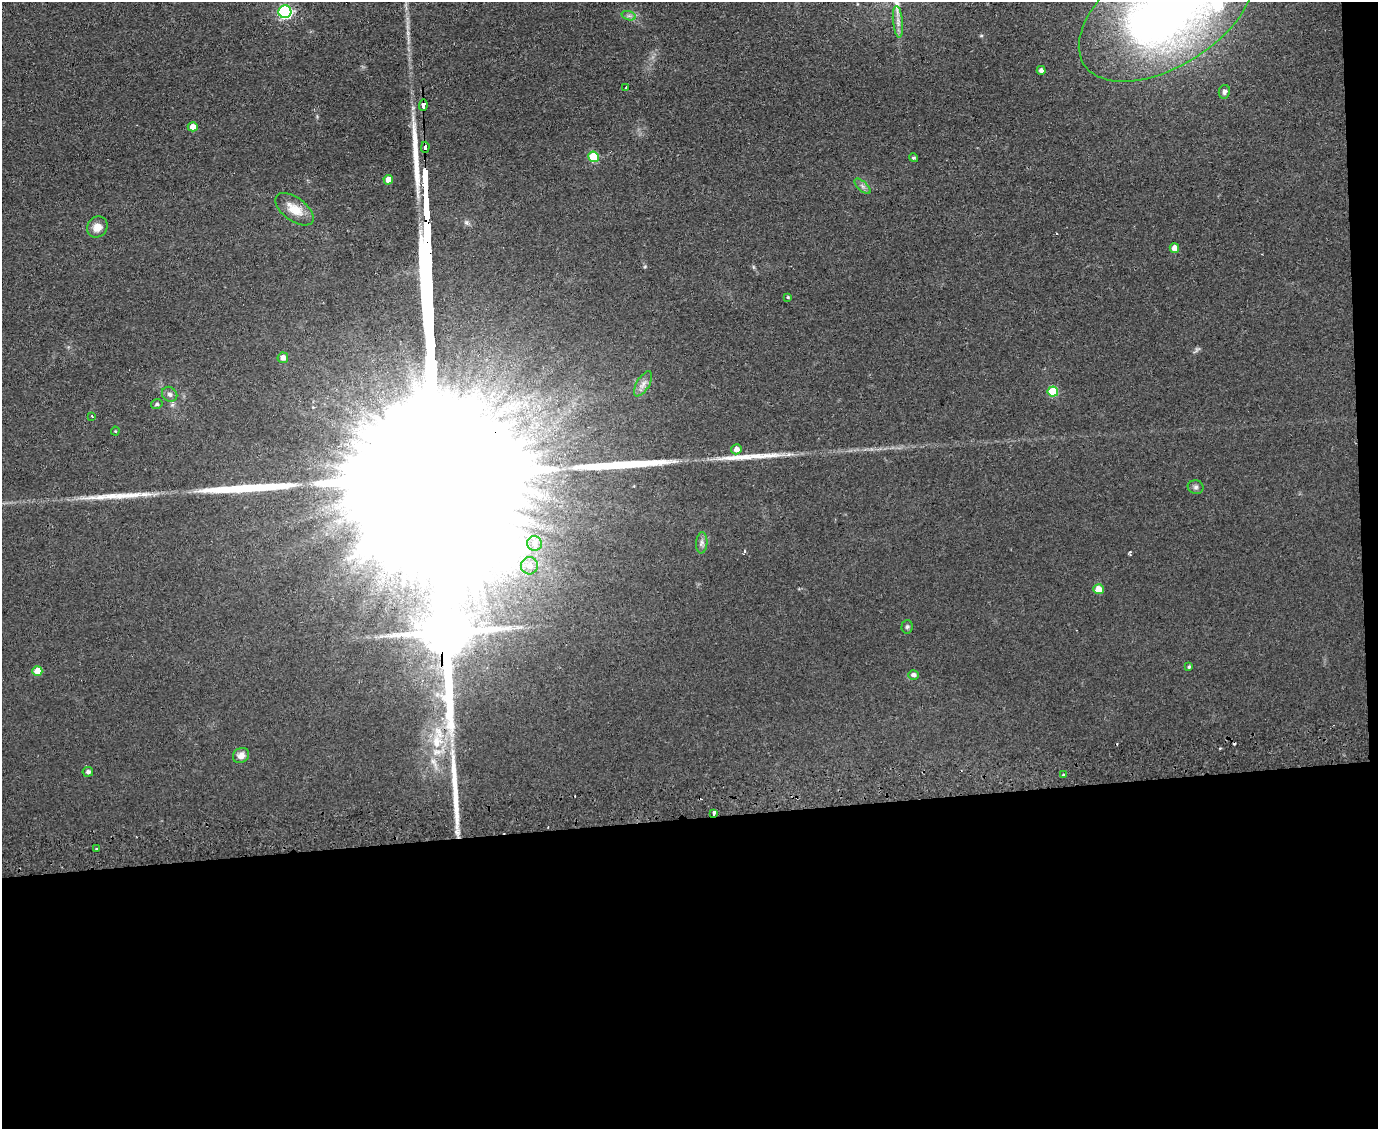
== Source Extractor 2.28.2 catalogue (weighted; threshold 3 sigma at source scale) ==
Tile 12 of 3 x 4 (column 3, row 4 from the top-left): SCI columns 3176-4551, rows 43-1169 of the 4674 x 6921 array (HDU 1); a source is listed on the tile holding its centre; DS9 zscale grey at full resolution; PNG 1380 x 1131 px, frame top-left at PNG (2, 2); each listed source drawn as its Kron ellipse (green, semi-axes under 4 px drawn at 4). Shown black and unused: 29% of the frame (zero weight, under 2 of 3 exposures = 3% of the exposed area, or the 3 px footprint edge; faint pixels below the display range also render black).
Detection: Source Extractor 2.28.2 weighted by HDU 2 'WHT'; one run over the whole footprint, this tile lists its part. Background 0.0634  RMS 0.0089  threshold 0.0401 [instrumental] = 3 sigma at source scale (4.5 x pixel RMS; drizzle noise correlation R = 1.50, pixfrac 1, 0.05/0.05 arcsec/px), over >= 5 px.
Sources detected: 52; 1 too faint to see at this stretch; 1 inside a brighter object's white glare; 2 cosmic-ray / hot-pixel residue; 7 long thin detections or spike segments (spike, bleed or trail) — neither listed nor drawn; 1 inside a brighter listed object's ellipse — not listed separately; the other 40 listed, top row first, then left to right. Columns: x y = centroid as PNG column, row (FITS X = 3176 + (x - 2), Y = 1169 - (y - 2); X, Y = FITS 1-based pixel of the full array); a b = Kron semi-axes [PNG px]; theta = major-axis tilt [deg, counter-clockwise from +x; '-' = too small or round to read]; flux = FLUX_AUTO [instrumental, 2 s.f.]
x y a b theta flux
285 12 6 6 - 170
1167 12 98 54 32 650
629 16 7 4 -18 2.2
898 22 16 5 -84 5
1041 70 4 4 - 3
626 88 3 2 - 2.2
1224 92 7 5 78 2.6
423 105 6 4 87 200
193 127 5 4 - 7.7
425 147 5 3 - 210
593 157 5 5 - 43
914 158 5 4 - 1.6
388 180 5 4 - 9.5
862 186 10 4 -42 2.7
294 209 22 11 -36 16
97 227 11 9 50 8.9
1174 248 5 4 - 7.6
788 297 4 3 - 1.1
283 358 5 5 - 5.4
643 384 14 6 59 4.7
1053 391 5 5 - 39
170 394 8 7 - 3.1
157 404 6 4 14 1.9
92 416 3 2 - 0.8
115 431 4 4 - 0.83
736 449 5 5 - 5.5
1196 487 8 7 - 2.5
534 543 7 7 - 3.9
702 543 10 5 85 3.1
530 566 9 8 - 6.4
1098 589 5 5 - 13
907 627 7 5 87 1.8
1189 667 4 3 - 1.2
37 671 5 5 - 15
913 675 5 5 - 3.2
241 755 8 7 - 5.6
88 772 5 5 - 2.6
1064 775 3 3 - 3.8
714 813 4 3 - 4.2
96 849 3 2 - 0.79
Overlapping masked pixels (flux is a lower limit): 3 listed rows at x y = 423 105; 425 147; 714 813
Isophote crosses this tile's border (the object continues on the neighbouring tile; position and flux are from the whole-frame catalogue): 1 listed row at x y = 1167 12